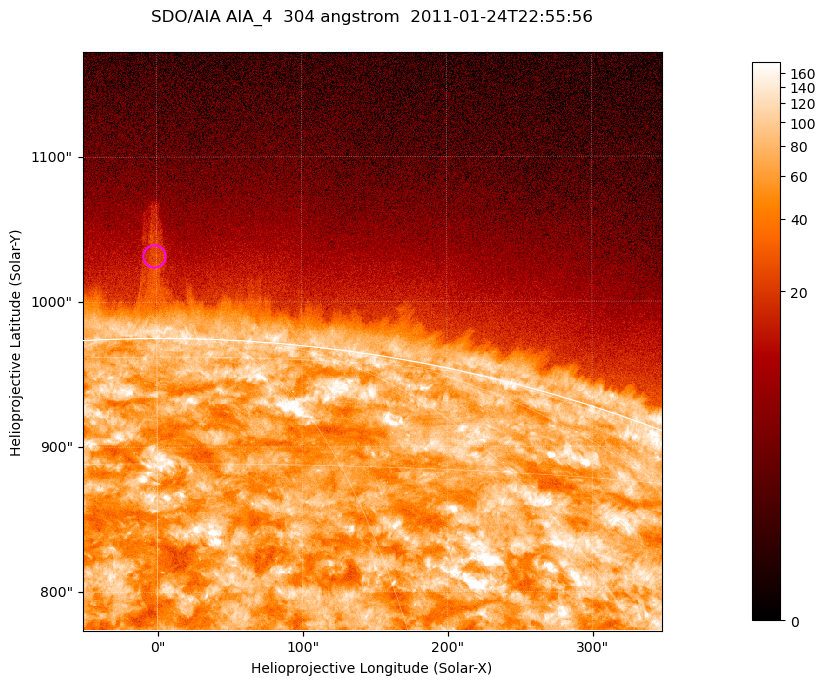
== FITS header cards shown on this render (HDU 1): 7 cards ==
TELESCOP= 'SDO/AIA '           / For AIA: SDO/AIA
INSTRUME= 'AIA_4   '           / For AIA: AIA_ATA1, AIA_ATA2, AIA_ATA3 or AIA_AT
WAVELNTH=                  304 / [angstrom] Wavelength
WAVEUNIT= 'angstrom'           / Wavelength unit: angstrom
DATE-OBS= '2011-01-24T22:55:56.128' / [ISO] Date when observation started; ISO 8
CTYPE1  = 'HPLN-TAN'           / CTYPE1; Typically HPLN
CTYPE2  = 'HPLT-TAN'           / CTYPE2; Typically HPLT

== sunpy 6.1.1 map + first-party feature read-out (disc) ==
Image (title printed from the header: SDO/AIA AIA_4  304 angstrom  2011-01-24T22:55:56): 665 x 665 px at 0.6 arcsec/px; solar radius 975 arcsec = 1625 px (partial field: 2.4% of the solar disc is inside the frame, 46% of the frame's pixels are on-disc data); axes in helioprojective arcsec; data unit not stated in the header (colour bar unlabelled)
Orientation: roll -0.132 deg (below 1 deg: not rotated)
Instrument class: DISC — disc imager (sunpy class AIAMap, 304 A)
Bright regions (active regions / flare kernels): reference = the on-disc median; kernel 5 px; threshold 5 sigma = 127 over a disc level ~70.4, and >= 1.15x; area >= 442 px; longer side >= 8 px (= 4.8 arcsec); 0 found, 0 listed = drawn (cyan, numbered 1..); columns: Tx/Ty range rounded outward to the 2 arcsec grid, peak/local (2 s.f.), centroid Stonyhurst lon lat
Off-limb structures (1.02-1.3 R_sun): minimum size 221 px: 4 found; the strongest spans PA ~0 deg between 1.03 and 1.1 R_sun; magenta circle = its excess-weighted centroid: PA ~0 deg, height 1.06 R_sun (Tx ~-2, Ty ~1032 arcsec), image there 2.2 x the reference